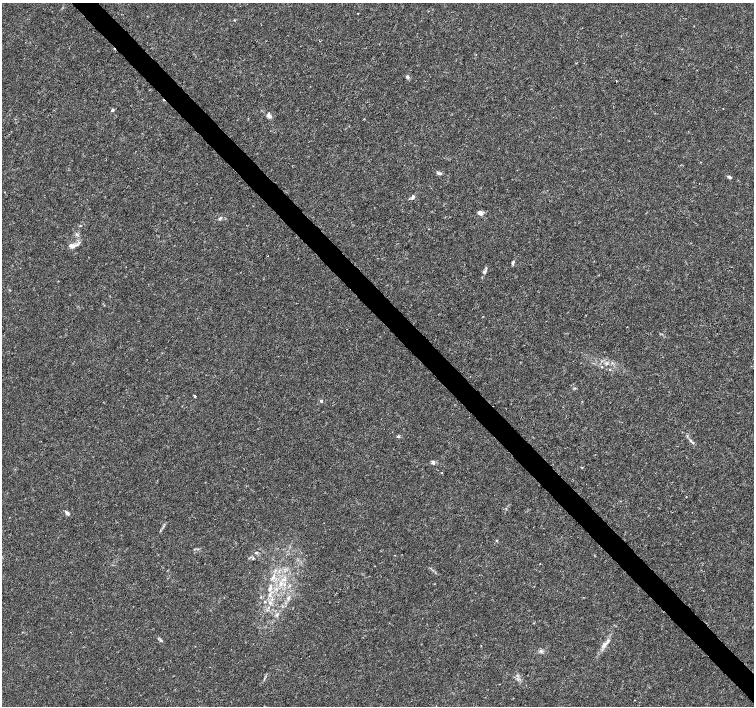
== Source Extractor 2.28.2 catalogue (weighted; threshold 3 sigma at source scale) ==
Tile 6 of 4 x 4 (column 2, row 2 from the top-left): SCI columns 1505-3008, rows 2965-4372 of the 6022 x 5995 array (HDU 1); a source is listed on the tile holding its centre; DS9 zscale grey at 2 x 2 block average (1 PNG px = mean of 2 x 2 image px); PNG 756 x 708 px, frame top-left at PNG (2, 3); no overlay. Shown black and unused: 4% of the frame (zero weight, under 3 of 4 exposures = <1% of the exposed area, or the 3 px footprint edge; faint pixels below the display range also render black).
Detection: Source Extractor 2.28.2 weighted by HDU 2 'WHT'; one run over the whole footprint, this tile lists its part. Background 0.00168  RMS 9.3e-04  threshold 0.00418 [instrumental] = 3 sigma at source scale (4.5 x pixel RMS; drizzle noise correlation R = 1.50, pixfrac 1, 0.0396/0.0396 arcsec/px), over >= 5 px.
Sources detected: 44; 1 cosmic-ray / hot-pixel residue — not listed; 3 inside a brighter listed object's ellipse — not listed separately; the other 40 listed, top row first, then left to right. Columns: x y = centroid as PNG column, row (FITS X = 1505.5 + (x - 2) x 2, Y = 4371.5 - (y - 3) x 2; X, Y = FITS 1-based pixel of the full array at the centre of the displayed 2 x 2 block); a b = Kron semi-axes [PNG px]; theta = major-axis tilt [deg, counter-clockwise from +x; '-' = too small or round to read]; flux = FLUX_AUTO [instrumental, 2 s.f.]
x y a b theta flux
358 13 2 2 - 0.16
234 20 3 2 - 0.13
407 77 4 4 - 0.48
112 110 3 3 - 0.41
269 116 5 4 - 0.82
439 173 7 4 -11 0.46
729 177 5 3 - 0.43
412 197 7 3 24 0.45
480 213 5 5 - 0.9
220 218 5 3 - 0.33
80 226 3 2 - 0.12
76 234 4 3 - 0.29
72 246 7 5 -19 0.93
513 262 6 3 65 0.42
485 272 6 3 29 0.34
606 363 4 3 - 0.37
602 367 3 2 - 0.16
575 388 4 3 - 0.22
195 396 2 2 - 0.83
321 401 4 3 - 0.32
398 436 3 3 - 0.35
691 441 4 3 - 0.34
433 462 6 4 -57 0.48
442 473 3 2 - 0.095
686 496 2 2 - 0.076
67 513 6 3 -46 0.6
496 541 4 2 - 0.16
256 552 4 2 - 0.23
253 558 4 2 - 0.2
273 577 9 3 64 0.8
281 584 4 3 - 0.46
270 589 6 4 55 0.72
261 597 3 2 - 0.16
288 598 5 3 - 0.41
265 602 3 3 - 0.22
270 603 5 3 - 0.41
277 614 6 3 51 0.37
161 640 5 3 - 0.33
604 644 8 5 32 0.88
541 651 5 4 - 0.46
Diffuse or blended objects may show on this block-average render without a row.